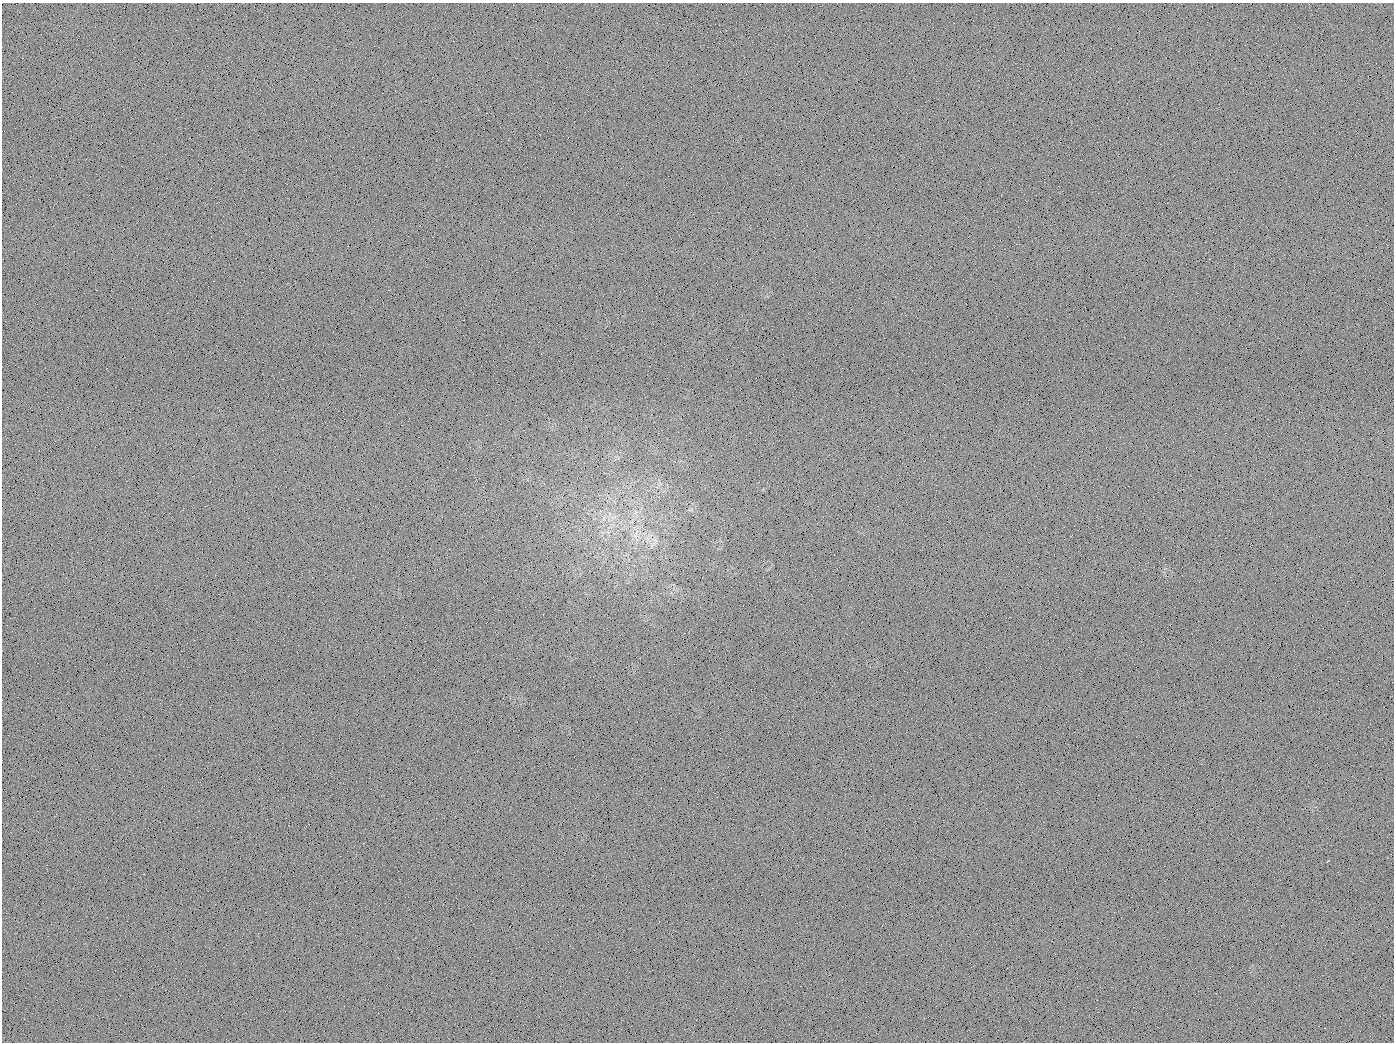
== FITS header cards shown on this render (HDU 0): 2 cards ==
NAXIS1  =                 1392
NAXIS2  =                 1040

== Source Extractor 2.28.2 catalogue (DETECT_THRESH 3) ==
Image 1392 x 1040 px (HDU 0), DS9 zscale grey, 1 PNG px = 1 image px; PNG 1396 x 1044 px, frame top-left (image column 1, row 1040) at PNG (2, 3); no overlay
Background 509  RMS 23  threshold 68.4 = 3 sigma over >= 5 px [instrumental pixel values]
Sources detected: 5; all 5 listed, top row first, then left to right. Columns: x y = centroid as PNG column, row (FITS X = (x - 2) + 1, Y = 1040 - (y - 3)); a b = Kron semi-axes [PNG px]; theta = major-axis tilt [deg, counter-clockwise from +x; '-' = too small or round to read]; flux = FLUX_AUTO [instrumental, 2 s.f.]
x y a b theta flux
636 512 7 6 - 5600
604 519 9 4 -90 4800
636 532 15 5 -89 10000
652 545 15 4 44 6200
1327 861 4 2 - 3300